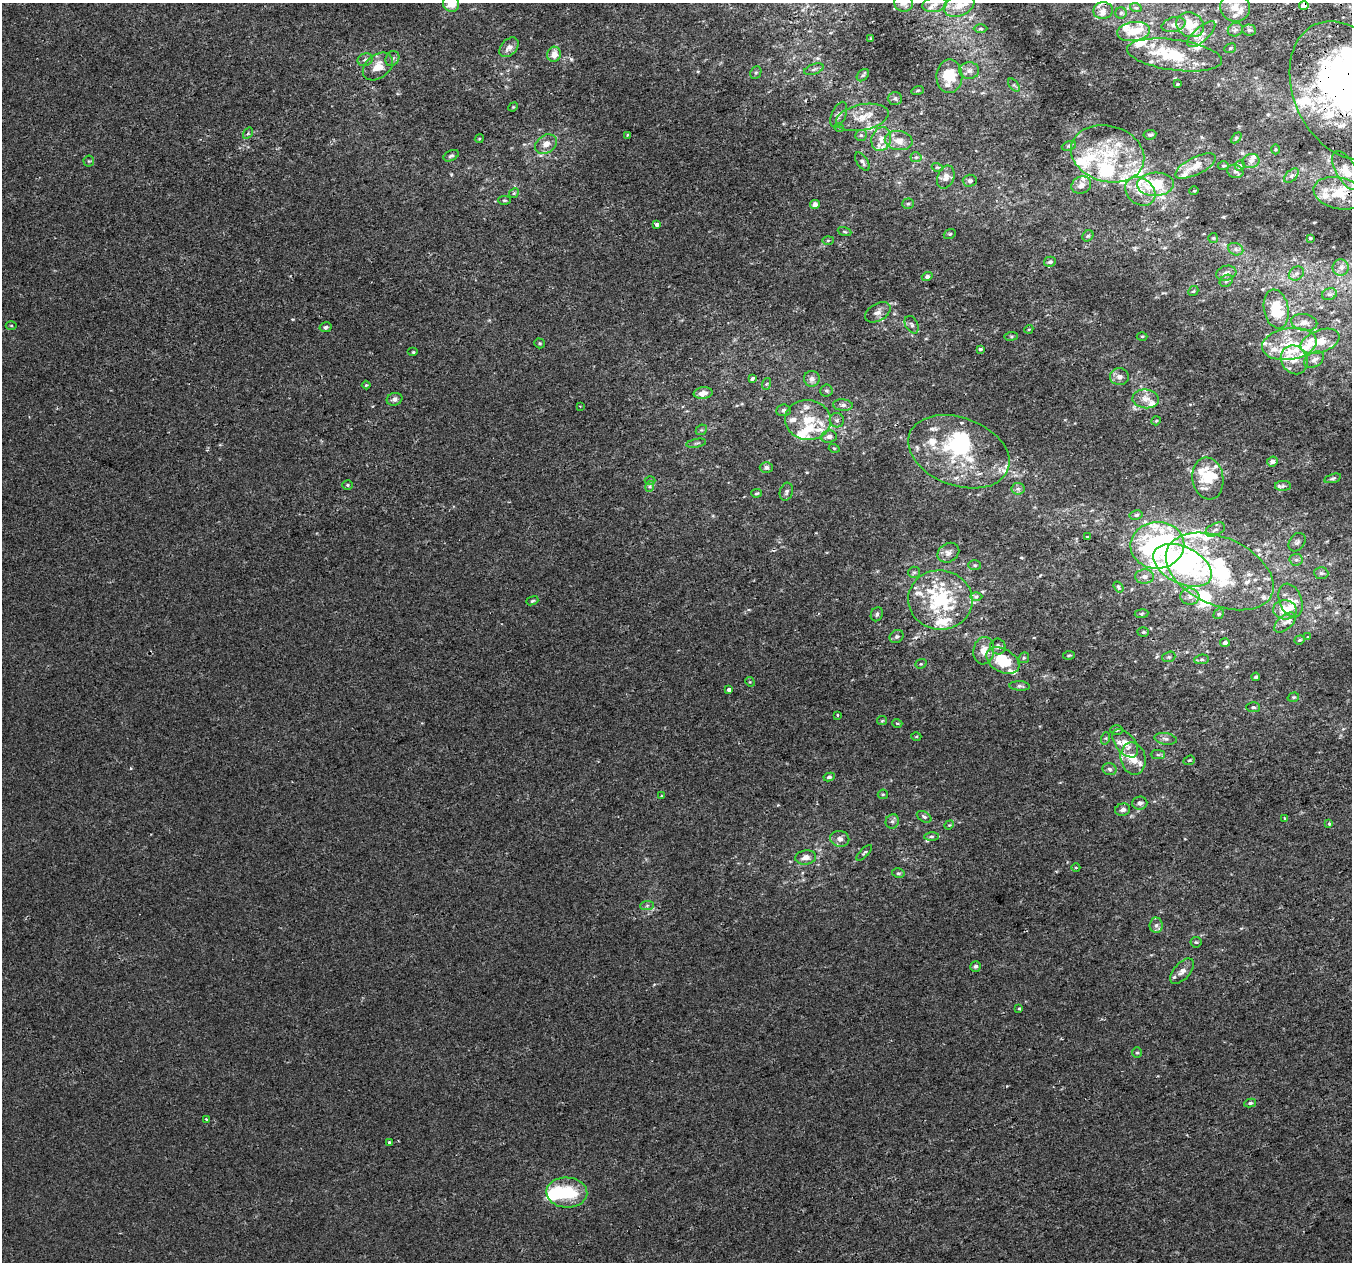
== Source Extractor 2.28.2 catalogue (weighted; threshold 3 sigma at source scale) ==
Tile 10 of 4 x 4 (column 2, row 3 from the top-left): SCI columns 1393-2742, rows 1395-2654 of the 5483 x 5253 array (HDU 1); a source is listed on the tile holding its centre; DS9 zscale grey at full resolution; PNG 1354 x 1264 px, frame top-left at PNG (2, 3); each listed source drawn as its Kron ellipse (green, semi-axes under 4 px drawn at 4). Shown black and unused: <1% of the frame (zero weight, under 2 of 3 exposures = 2% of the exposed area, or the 3 px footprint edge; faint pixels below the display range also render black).
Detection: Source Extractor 2.28.2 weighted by HDU 2 'WHT'; one run over the whole footprint, this tile lists its part. Background -2.75e-04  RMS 0.0028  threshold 0.0127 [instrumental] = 3 sigma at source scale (4.5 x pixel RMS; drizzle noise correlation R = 1.50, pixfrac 1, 0.0396/0.0396 arcsec/px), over >= 5 px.
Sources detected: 318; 7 inside a brighter object's white glare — neither listed nor drawn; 93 inside a brighter listed object's ellipse — not listed separately; the other 218 listed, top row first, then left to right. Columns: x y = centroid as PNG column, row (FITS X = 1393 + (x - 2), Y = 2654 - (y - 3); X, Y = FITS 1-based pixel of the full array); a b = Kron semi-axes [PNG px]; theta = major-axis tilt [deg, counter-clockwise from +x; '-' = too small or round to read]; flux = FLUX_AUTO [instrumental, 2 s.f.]
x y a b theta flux
903 3 9 8 - 1.6
451 4 8 8 - 4.7
935 4 12 7 9 1.7
959 5 16 10 23 3.5
1304 5 4 4 - 7.5
1235 7 15 14 - 3.5
1136 8 6 3 -18 0.38
1103 11 10 8 7 1.5
1121 13 6 5 - 0.51
1173 25 12 7 15 1.3
1190 25 14 12 -27 5.7
981 29 7 3 -1 0.4
1235 30 8 6 24 0.7
1249 30 7 5 -3 0.65
1134 31 16 9 7 4.8
1201 34 17 7 42 1.9
871 38 4 3 - 0.29
509 47 11 7 46 1.8
1230 48 6 4 23 0.37
554 54 7 7 - 2.3
1174 55 48 15 -8 14
392 59 8 6 56 0.75
365 60 8 6 21 0.87
378 67 17 11 38 3.9
814 69 10 5 19 0.7
969 70 10 8 0 1.4
756 73 6 5 - 0.51
863 75 7 5 45 0.52
949 76 17 13 88 8.5
1177 84 3 3 - 0.25
1014 85 7 4 -53 0.46
918 90 6 4 17 0.37
1345 91 72 51 -65 160
895 98 7 6 - 0.79
513 107 5 4 - 0.23
839 115 13 7 68 1.2
862 117 27 13 11 4.8
839 127 5 3 - 0.24
248 133 6 4 56 0.36
627 135 3 2 - 0.34
861 135 6 5 - 0.54
1150 135 6 4 8 0.57
1236 138 6 4 45 0.35
479 139 4 3 - 0.26
881 139 12 9 70 2.6
899 140 14 9 -10 2.7
546 144 12 9 35 2.1
1069 146 7 4 21 0.49
1275 149 5 3 - 0.3
1108 154 37 28 -16 17
451 156 8 5 27 0.58
916 157 5 5 - 0.51
89 161 5 5 - 0.38
1251 161 8 7 - 1.2
862 162 10 5 -58 0.8
1195 166 22 8 27 4.2
1223 166 6 4 3 0.42
1240 166 6 4 69 0.52
937 167 5 3 - 0.31
1346 170 22 10 -61 5.2
1235 171 8 6 -20 0.86
1291 176 9 5 45 0.8
946 177 12 8 69 1.8
970 181 7 6 - 0.77
1155 184 18 11 3 11
1081 185 10 8 26 1.8
1140 191 16 13 -39 3.9
1194 191 5 3 - 0.23
514 193 5 4 - 0.38
1339 193 26 15 -13 6.6
504 200 6 4 0 0.39
908 204 6 5 - 0.43
815 205 5 4 - 1.7
657 225 4 3 - 2.1
844 231 7 3 -19 0.35
950 234 6 4 21 0.4
1088 236 6 5 - 0.44
1213 238 5 5 - 0.33
1310 238 4 3 - 0.37
828 240 6 4 2 0.36
1236 249 8 6 -24 0.8
1050 262 6 5 - 0.74
1341 267 8 8 - 1.3
1226 273 10 7 16 1.3
1296 273 8 6 36 0.81
927 277 5 4 - 0.8
1226 281 7 5 34 0.59
1193 291 5 4 - 0.34
1329 294 7 5 18 0.73
1276 309 19 12 -79 9.6
878 312 14 8 30 1.6
1304 322 13 8 -10 1.9
11 325 5 3 - 0.26
912 325 9 6 -61 0.73
325 327 6 5 - 0.65
1029 329 5 3 - 0.28
1011 336 7 3 7 0.37
1142 336 5 3 - 0.29
1320 341 20 11 20 4.6
540 343 5 5 - 0.38
1289 344 27 16 8 9
980 349 4 3 - 0.65
413 352 5 4 - 0.39
1294 360 15 13 -59 3.6
1314 360 11 7 32 1.3
1120 377 9 8 - 1.5
752 378 4 3 - 0.92
812 379 8 8 - 1.4
766 384 6 4 70 0.37
366 385 4 4 - 0.33
826 390 6 6 - 0.47
703 393 9 6 9 1.9
394 399 8 6 16 0.96
1146 399 13 9 -7 2.4
843 405 10 5 -4 0.96
580 406 4 2 - 0.19
783 410 7 6 - 0.93
808 420 23 20 -6 8.1
837 420 7 7 - 0.75
1156 421 5 4 - 0.33
701 430 6 4 42 0.43
829 437 8 6 6 1.3
696 443 10 3 11 0.5
834 448 5 3 - 0.25
959 452 52 34 -20 27
1272 462 5 5 - 1.2
766 467 6 5 - 0.83
1208 478 21 15 -81 6.1
1333 478 9 4 15 0.5
650 481 5 3 - 0.27
348 485 5 4 - 0.4
650 486 5 3 - 0.4
1283 486 8 5 1 0.61
1018 489 6 6 - 0.69
786 492 9 6 73 0.8
756 493 5 4 - 0.42
1136 515 6 4 12 0.58
1215 530 10 6 25 1
1088 537 3 2 - 0.33
1297 542 10 7 54 0.94
1157 545 27 23 5 69
948 553 11 9 33 1.5
1296 560 6 6 - 0.68
975 565 6 5 - 0.42
1182 565 31 18 -26 47
1220 571 57 34 -24 35
914 572 6 5 - 0.51
1321 573 7 6 - 0.66
1144 576 9 7 2 1.5
1118 587 6 4 -54 0.45
976 596 6 4 1 0.53
1190 597 9 8 - 1.7
940 600 32 29 -6 24
1291 600 17 11 -70 2.7
532 601 6 4 19 0.39
1285 610 11 9 -3 4.3
877 614 7 5 66 0.63
1141 614 7 4 8 0.43
1219 614 6 5 - 0.43
1285 623 13 7 42 1.6
1143 632 5 4 - 0.4
897 637 7 6 - 0.76
1307 637 3 3 - 0.26
1300 640 5 4 - 0.35
1225 642 5 4 - 1
998 646 8 7 - 0.98
984 651 14 10 81 2.9
1069 655 6 3 7 0.31
1169 657 7 5 19 0.47
1024 658 6 5 - 0.4
1202 659 7 5 5 0.54
1003 661 18 11 -29 8.6
921 664 6 4 20 0.37
1256 677 4 3 - 0.5
750 682 5 4 - 0.31
1020 686 10 4 -3 0.73
729 690 4 3 - 1.3
1293 697 6 4 19 0.4
1253 707 7 5 -2 0.53
837 715 4 2 - 0.23
882 721 5 4 - 0.33
897 723 5 3 - 0.25
1116 730 6 5 - 0.44
916 736 5 3 - 0.25
1106 738 6 4 72 0.42
1166 739 11 5 -9 0.98
1125 743 16 9 -51 3.2
1158 755 7 4 -1 0.55
1133 759 16 12 -77 3.9
1189 760 6 4 20 0.37
1110 769 7 6 - 0.66
829 777 6 4 9 0.6
883 794 5 4 - 0.35
662 796 3 3 - 0.25
1140 803 7 6 - 1
1123 810 7 6 - 1
924 817 8 5 -31 0.61
1285 818 3 3 - 0.68
892 821 7 6 - 0.88
1329 823 4 3 - 0.76
949 825 5 4 - 0.25
931 836 7 4 1 0.5
840 839 9 8 - 1.4
864 853 10 3 45 0.44
806 857 10 7 8 1.9
1076 868 4 3 - 0.25
898 873 6 4 -12 0.45
647 906 7 4 2 0.55
1156 925 7 6 - 0.96
1196 942 5 5 - 0.39
975 966 5 5 - 0.76
1182 971 15 8 49 2
1019 1009 3 3 - 0.33
1137 1053 5 4 - 0.37
1250 1103 6 4 10 0.5
206 1119 3 2 - 0.54
390 1143 4 3 - 0.56
567 1192 20 15 -3 12
Overlapping masked pixels (flux is a lower limit): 3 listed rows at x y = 1304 5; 1345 91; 1339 193
Isophote crosses this tile's border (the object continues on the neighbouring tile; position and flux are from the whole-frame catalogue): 6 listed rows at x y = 903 3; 451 4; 959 5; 1345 91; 1346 170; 1339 193
Unlisted compact peaks at least as high as the median listed source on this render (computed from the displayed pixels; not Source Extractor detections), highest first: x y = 131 768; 293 319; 807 472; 1223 217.